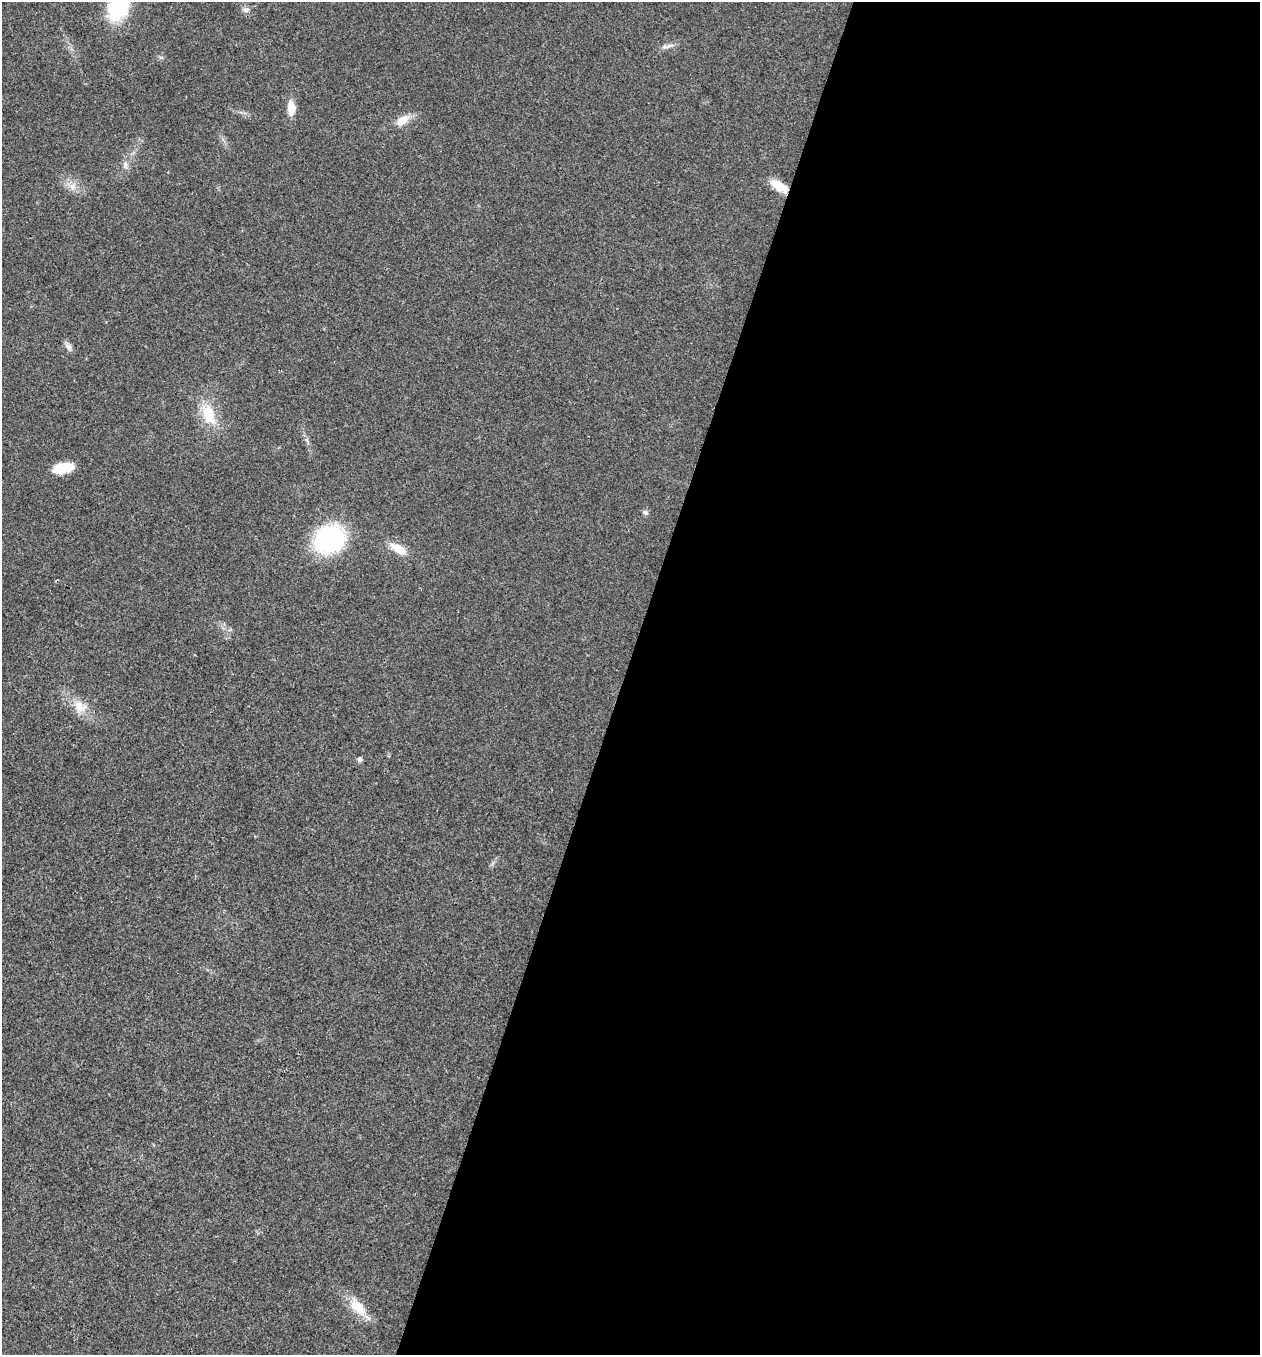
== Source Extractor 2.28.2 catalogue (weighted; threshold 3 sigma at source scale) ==
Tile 12 of 4 x 4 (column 4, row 3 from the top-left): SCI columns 4040-5297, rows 1355-2707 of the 5432 x 5418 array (HDU 1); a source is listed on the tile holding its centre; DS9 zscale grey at full resolution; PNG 1262 x 1357 px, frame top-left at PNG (2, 2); no overlay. Shown black and unused: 51% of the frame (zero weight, under 3 of 4 exposures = <1% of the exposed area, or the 3 px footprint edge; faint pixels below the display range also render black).
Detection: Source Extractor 2.28.2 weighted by HDU 2 'WHT'; one run over the whole footprint, this tile lists its part. Background 0.0221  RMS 0.0041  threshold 0.0183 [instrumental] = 3 sigma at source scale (4.5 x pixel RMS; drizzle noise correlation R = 1.50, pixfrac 1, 0.05/0.05 arcsec/px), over >= 5 px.
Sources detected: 17; all 17 listed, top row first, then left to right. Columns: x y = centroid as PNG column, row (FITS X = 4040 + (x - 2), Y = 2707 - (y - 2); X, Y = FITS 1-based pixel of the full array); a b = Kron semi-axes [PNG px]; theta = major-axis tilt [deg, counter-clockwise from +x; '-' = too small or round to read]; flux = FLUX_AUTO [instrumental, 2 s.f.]
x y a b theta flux
118 7 26 18 66 31
246 9 10 6 24 1.4
668 46 22 2 18 1.3
291 108 18 9 -87 4.7
402 120 15 9 33 5.3
125 165 8 6 69 1.3
779 186 22 9 -33 6.7
72 187 9 8 - 2.4
69 347 10 6 -38 1.5
208 414 31 17 -69 12
63 468 20 10 11 9.6
645 512 7 6 - 0.99
330 539 24 20 34 58
398 549 22 9 -30 5.9
80 706 19 14 -42 6.3
360 759 6 5 - 1.1
358 1307 29 13 -48 8.7
Overlapping masked pixels (flux is a lower limit): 1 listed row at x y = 779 186
Isophote crosses this tile's border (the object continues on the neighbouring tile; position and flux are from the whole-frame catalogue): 1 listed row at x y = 118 7